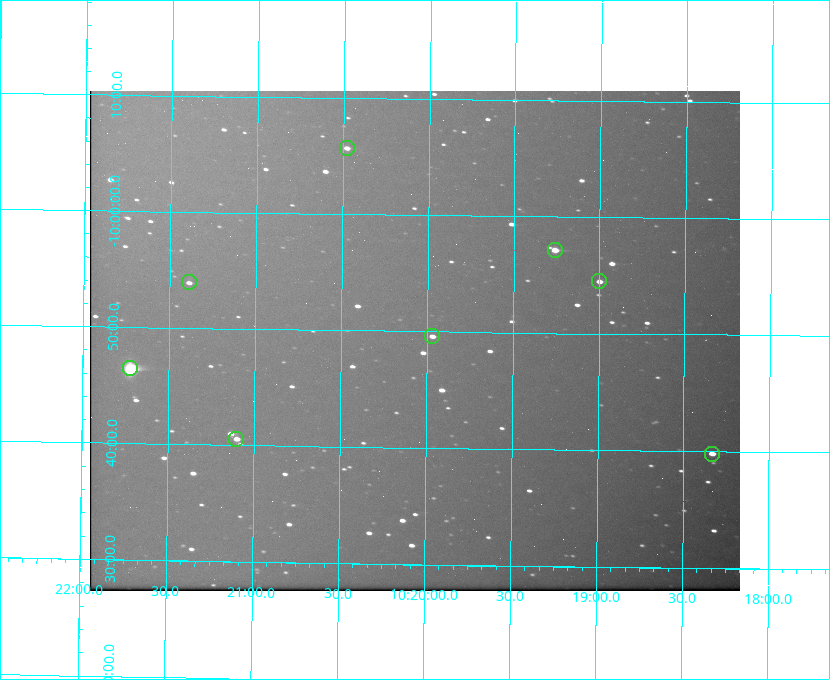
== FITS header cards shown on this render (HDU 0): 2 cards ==
NAXIS1  =                  650 / Width of table row in bytes
NAXIS2  =                  500 / Number of rows in table

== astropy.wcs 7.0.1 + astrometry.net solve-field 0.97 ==
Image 650 x 500 px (HDU 0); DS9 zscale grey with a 90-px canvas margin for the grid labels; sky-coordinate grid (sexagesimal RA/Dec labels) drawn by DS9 from the SOLVED WCS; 8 Tycho-2 reference stars matched to detected sources circled (green)
Header WCS: none
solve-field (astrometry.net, Tycho-2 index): SOLVED blind (the file carries no WCS)
Solved WCS: RA---TAN-SIP/DEC--TAN-SIP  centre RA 10:20:04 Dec -09:49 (155.02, -9.82 deg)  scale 5.16 arcsec/px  FOV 55.9' x 43.0'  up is +179 deg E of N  parity flipped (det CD > 0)
(file carries no celestial WCS; the grid is the blind solution)
Tycho-2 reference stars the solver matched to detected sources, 8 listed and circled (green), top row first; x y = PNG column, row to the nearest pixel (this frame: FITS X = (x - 90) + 1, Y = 500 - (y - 91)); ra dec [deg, ICRS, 3 dp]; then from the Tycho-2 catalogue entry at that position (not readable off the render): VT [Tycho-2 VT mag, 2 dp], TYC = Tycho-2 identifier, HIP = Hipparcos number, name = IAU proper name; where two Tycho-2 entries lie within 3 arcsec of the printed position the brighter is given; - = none
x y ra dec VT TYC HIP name
347 148 155.120 -10.095 10.96 5493-78-1 - -
555 250 154.815 -9.952 9.91 5490-258-1 50532 -
599 281 154.750 -9.908 10.76 5490-212-1 - -
189 282 155.347 -9.899 11.51 5490-199-1 - -
432 336 154.992 -9.826 10.90 5490-153-1 - -
130 368 155.431 -9.774 8.41 5490-124-1 50747 -
236 439 155.275 -9.676 10.79 5490-27-1 - -
712 454 154.583 -9.663 10.90 5490-13-1 - -